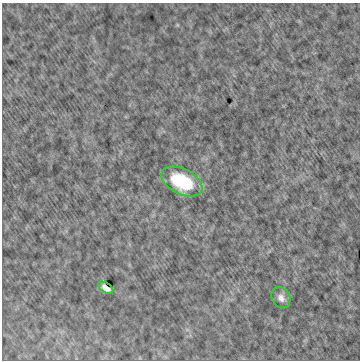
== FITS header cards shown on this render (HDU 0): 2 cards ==
NAXIS1  =                  358
NAXIS2  =                  358

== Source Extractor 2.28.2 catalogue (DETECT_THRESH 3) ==
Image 358 x 358 px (HDU 0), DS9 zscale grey, 1 PNG px = 1 image px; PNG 362 x 362 px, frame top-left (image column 1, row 358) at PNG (2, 3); each listed source drawn as its Kron ellipse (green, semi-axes under 4 px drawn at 4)
Background 0.0113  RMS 0.054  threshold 0.161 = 3 sigma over >= 5 px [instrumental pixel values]
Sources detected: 3; all 3 listed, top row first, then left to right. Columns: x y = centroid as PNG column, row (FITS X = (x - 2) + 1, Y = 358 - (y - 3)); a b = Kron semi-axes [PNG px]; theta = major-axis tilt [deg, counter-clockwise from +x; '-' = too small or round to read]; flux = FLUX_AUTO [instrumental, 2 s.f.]
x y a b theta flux
182 182 22 12 -27 180
106 288 8 5 -34 19
281 298 11 9 -61 21